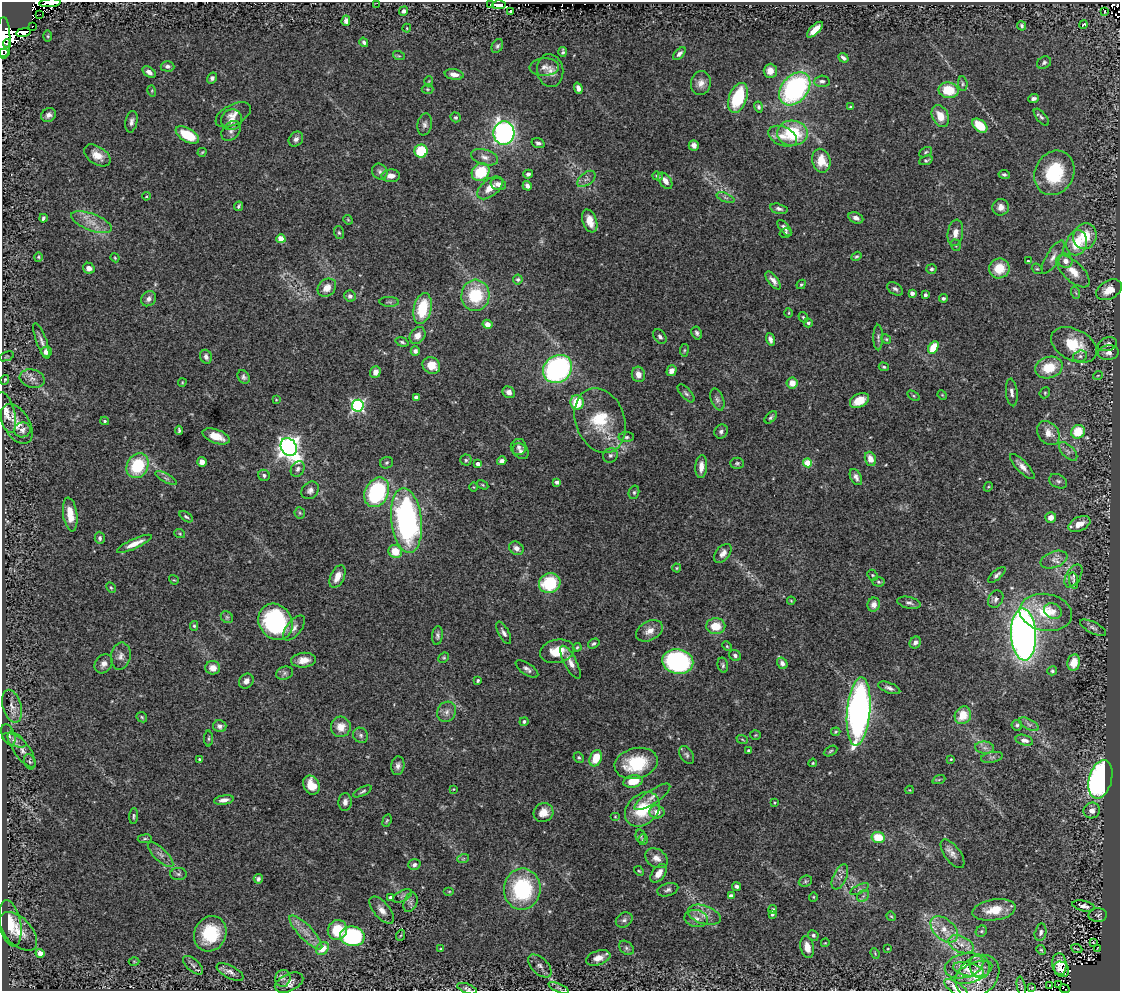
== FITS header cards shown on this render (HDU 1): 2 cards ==
NAXIS1  =                 1118
NAXIS2  =                  989

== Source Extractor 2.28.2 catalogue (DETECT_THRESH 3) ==
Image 1118 x 989 px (HDU 1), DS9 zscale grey, 1 PNG px = 1 image px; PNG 1122 x 993 px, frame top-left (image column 1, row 989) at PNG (2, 2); each listed source drawn as its Kron ellipse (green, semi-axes under 4 px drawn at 4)
Background 0.876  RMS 0.029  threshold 0.0879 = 3 sigma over >= 5 px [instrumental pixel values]
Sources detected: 411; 5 with non-positive FLUX_AUTO (blend fragments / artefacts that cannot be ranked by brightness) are neither listed nor drawn; the other 406 listed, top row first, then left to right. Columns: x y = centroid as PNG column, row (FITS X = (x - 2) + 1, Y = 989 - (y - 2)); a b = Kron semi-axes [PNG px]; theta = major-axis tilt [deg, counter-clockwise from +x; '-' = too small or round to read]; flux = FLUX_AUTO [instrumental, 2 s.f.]
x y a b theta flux
50 3 11 3 5 4800
377 3 2 2 - 33
490 4 2 2 - 41
499 5 7 3 3 1700
404 11 5 4 - 4.9
511 11 3 3 - 5.2
1105 12 3 2 - 1.6
40 14 2 2 - 26
346 21 5 4 - 7.6
1083 24 4 3 - 4.8
32 26 2 2 - 43
1022 26 5 3 - 3.3
407 28 4 4 - 2
815 30 10 4 44 21
23 32 7 4 9 93
48 36 5 3 - 2.2
4 38 21 6 -89 2800
364 42 5 4 - 4
7 43 4 2 - 340
497 46 7 5 63 4.3
563 52 5 3 - 3.7
4 53 5 2 - 430
679 54 8 4 46 6.6
399 56 6 3 -18 2.5
843 58 5 3 - 5.5
1044 63 7 6 - 4.6
167 66 7 5 -1 5.4
544 67 15 9 4 11
550 70 16 13 -82 18
770 71 7 6 - 17
149 72 7 4 -36 8.6
454 74 9 5 -9 13
212 78 6 5 - 5.5
429 81 5 3 - 1.6
822 81 8 5 3 5.1
701 83 12 10 80 14
963 84 7 5 -86 3.7
578 88 6 4 -71 8.7
427 89 6 5 - 2.6
795 89 18 13 50 370
948 90 10 7 -11 59
152 91 5 3 - 2.2
738 98 16 8 70 120
1033 99 5 4 - 6.3
758 107 5 4 - 3.9
851 107 4 3 - 3.1
48 115 8 6 37 8.8
233 115 19 10 27 20
940 116 11 8 -64 27
456 117 5 4 - 3.8
1041 117 10 4 -49 5
231 120 11 10 - 16
131 122 11 6 79 8.4
425 124 11 7 80 7.9
980 126 9 5 -41 54
231 131 11 8 49 9.4
504 133 12 10 85 540
792 133 15 12 -3 110
187 135 13 6 -30 69
782 136 15 9 -23 23
296 139 8 6 51 7.5
538 143 7 4 -17 5.6
694 145 5 5 - 8.3
421 151 6 6 - 69
202 152 4 3 - 2
926 152 7 4 28 3.3
97 155 15 9 -34 24
484 157 14 7 -17 13
926 160 7 4 21 4
821 161 12 9 -76 37
380 171 8 7 - 6.5
481 172 9 8 - 81
1054 173 23 19 64 120
528 174 5 4 - 5.2
1004 174 5 4 - 3.8
391 176 9 6 1 14
657 176 5 3 - 3.2
586 179 10 6 39 8.1
665 181 9 5 -55 13
498 184 8 5 -15 12
527 186 5 3 - 7.5
490 188 15 8 38 26
146 196 4 3 - 1.9
725 198 9 3 -21 3.9
238 206 5 3 - 3.3
1001 207 8 8 - 13
779 209 9 5 -14 5.9
43 218 4 3 - 4.1
856 218 8 5 -24 8.8
348 220 5 4 - 2
590 221 12 7 -70 24
91 222 21 8 -21 26
784 228 9 4 -50 7.8
339 233 6 5 - 3.5
785 233 6 4 17 3.6
955 233 13 7 80 17
1085 236 13 11 73 54
281 239 4 4 - 46
1077 243 13 10 73 58
956 245 6 4 -70 2.9
856 256 5 3 - 2.6
38 257 4 4 - 2.5
1053 257 19 6 59 14
115 258 4 4 - 2
1028 261 3 3 - 2.2
1065 261 7 7 - 14
89 268 6 5 - 10
999 268 10 10 - 46
931 269 5 5 - 3.9
1037 269 6 5 - 2.8
1073 271 21 9 -44 32
518 279 5 5 - 3.7
773 280 11 5 -52 10
801 284 5 3 - 2.7
327 288 10 8 42 20
895 289 9 5 -36 5.5
1109 290 14 9 29 35
912 293 4 4 - 10
1076 293 6 4 -71 2.9
475 295 15 14 - 95
925 295 4 3 - 4.4
350 296 6 5 - 6.8
943 298 4 4 - 3.9
148 299 8 7 - 9.2
389 302 10 5 -2 4.4
422 308 16 8 78 78
789 313 5 3 - 1.8
803 317 6 4 -55 3
808 323 4 4 - 5.1
487 324 5 4 - 16
697 333 7 5 -63 5.3
417 335 9 7 52 15
660 337 8 5 -53 6
878 337 13 5 -90 5.7
770 339 6 4 -73 7.9
886 339 5 4 - 2.7
41 341 19 5 -70 10
402 342 7 4 -16 3.8
1107 344 10 6 19 9.3
1074 345 24 15 -27 69
933 347 6 4 58 45
684 350 6 3 82 2.2
415 351 4 4 - 7
46 352 5 5 - 10
1108 353 10 7 6 13
6 356 8 2 21 1.7
1080 356 7 5 15 4.7
206 357 7 5 -70 8.3
431 365 9 8 - 31
884 367 5 4 - 3.2
1049 368 14 10 17 55
557 369 15 13 38 380
671 371 5 4 - 13
375 372 6 5 - 12
638 374 8 6 -74 16
1098 375 5 3 - 1.6
244 377 7 5 -57 5.1
32 379 13 9 -15 13
5 380 5 2 - 2.3
182 382 4 4 - 1.8
792 383 5 5 - 20
509 392 6 5 - 8.4
1012 392 14 5 -84 8.3
686 393 11 5 -48 5.6
1045 393 6 5 - 2.5
942 395 5 4 - 1.8
914 396 7 4 -32 3.2
416 397 4 3 - 6
276 400 3 3 - 1.6
717 400 11 6 -70 7
859 401 10 6 28 32
577 402 7 6 - 56
358 406 6 6 - 350
6 412 21 8 -74 22
771 417 7 4 45 4.2
600 420 33 24 -69 110
105 421 4 3 - 3
17 424 22 13 -58 25
22 430 8 7 - 7.8
179 430 4 3 - 3.5
721 431 7 6 - 6.3
1078 432 7 6 - 59
1048 433 13 10 -53 22
216 436 14 7 -20 30
626 437 7 5 0 4.5
289 447 9 7 -59 1500
519 447 8 8 - 8.6
521 451 9 6 -41 7.3
1068 451 11 6 -45 8.1
610 455 8 7 - 6.1
870 459 7 5 -70 19
466 460 5 5 - 4
502 461 5 4 - 8.2
202 462 5 5 - 12
387 463 6 5 - 3.6
737 463 6 5 - 3.8
808 463 4 4 - 73
478 464 4 4 - 15
137 466 13 10 61 100
1022 466 16 5 -46 14
701 467 11 6 87 16
298 469 8 6 59 6.4
264 475 6 5 - 4.9
856 477 8 5 -62 8.2
166 478 12 4 -30 6.5
1058 481 9 6 -26 5.7
557 482 4 4 - 5.7
483 485 6 4 -32 2.4
474 487 4 3 - 1.5
988 487 5 4 - 2.1
310 490 9 7 47 8.7
377 492 15 11 64 200
634 492 7 5 75 4
300 513 6 5 - 3.1
70 514 17 7 -82 30
186 517 7 4 -35 3.6
1051 517 5 5 - 12
406 520 32 15 -83 490
1079 524 12 7 25 23
180 534 5 3 - 2.1
100 538 6 5 - 4.6
134 544 19 5 24 21
516 548 8 6 -36 11
395 551 7 6 - 34
723 553 11 7 51 13
1054 560 14 8 20 14
677 568 4 4 - 2.1
873 575 6 5 - 2.9
997 575 11 4 42 5.6
1073 576 13 7 59 10
337 577 12 6 65 21
174 580 5 4 - 2.1
1073 580 8 4 -79 5.2
878 582 6 5 - 3.4
550 583 11 10 - 110
111 588 5 4 - 2.5
996 599 9 7 60 6.6
791 601 4 4 - 1.8
909 603 12 6 -12 6.4
874 605 7 6 - 14
1053 611 9 7 -28 11
1046 612 26 18 -9 67
227 617 6 5 - 3.7
275 622 19 16 -56 240
194 626 5 4 - 2.8
716 626 9 8 - 36
294 628 15 7 50 11
1093 628 14 5 -27 6.7
649 631 14 9 28 19
504 633 12 5 -61 8.3
1024 635 26 12 -87 1500
437 636 9 5 84 5.3
915 642 6 5 - 7.2
594 643 6 4 33 4.1
727 646 5 4 - 2.3
577 647 4 3 - 2.5
557 651 17 11 11 40
735 655 6 5 - 4.7
121 656 14 9 80 12
444 658 5 4 - 2.6
303 660 12 7 5 19
678 661 15 12 -10 250
570 662 18 6 -62 16
1074 662 8 6 80 29
782 663 6 5 - 7.4
104 664 10 8 52 12
723 665 8 5 -77 4.1
213 668 7 6 - 15
527 669 13 5 -34 7.3
1052 671 5 4 - 3.1
285 673 8 6 17 5.5
478 680 4 3 - 2.9
246 681 8 6 47 11
889 688 12 5 -21 7.4
12 706 17 9 -74 16
859 711 34 11 85 880
446 712 10 9 - 11
963 715 9 8 - 35
142 717 6 4 -46 3.1
524 721 4 4 - 3.8
1029 724 11 5 -28 6.4
1017 725 5 5 - 3.4
220 726 7 6 - 6.3
341 727 10 10 - 25
836 732 5 3 - 2.3
8 735 11 6 -68 7.8
361 735 8 7 - 6.3
755 735 5 4 - 2.2
209 739 8 4 90 3.2
742 739 6 3 -20 2.3
14 740 13 5 -22 7.8
1024 740 9 5 -15 9.6
985 748 9 6 -6 8.7
22 750 21 8 -54 16
748 751 3 3 - 2.7
831 751 7 4 28 3.2
687 755 10 6 -58 5.1
992 757 11 5 11 5.9
579 758 5 5 - 3.2
596 758 8 6 68 41
200 759 3 3 - 4.7
951 759 4 3 - 1.8
30 762 8 5 -70 4.1
636 763 22 15 14 94
813 763 4 3 - 2
398 766 9 6 83 8.5
939 779 7 4 20 2.6
1100 779 20 11 75 680
633 781 10 6 11 36
311 785 10 7 -64 32
453 789 4 3 - 1.6
910 790 4 3 - 1.8
363 791 10 3 26 3.8
652 797 21 6 34 14
224 800 10 4 9 10
345 802 9 6 87 9.9
774 802 3 3 - 1.9
642 809 19 15 43 78
1092 810 8 7 - 9.1
543 812 10 9 - 20
657 812 7 6 - 13
134 816 8 4 86 3.6
615 817 5 3 - 1.8
387 821 6 4 68 2.7
641 836 7 5 -75 3.5
878 837 7 5 -10 48
145 839 7 3 8 2.9
643 839 5 4 - 2.8
953 854 17 8 -53 13
161 855 16 6 -44 12
656 858 12 9 -32 15
463 859 6 3 19 2.4
414 865 6 5 - 5.3
639 871 5 3 - 2.2
659 873 11 6 53 17
178 874 8 6 -1 4.7
840 877 13 6 65 10
258 879 4 4 - 5.2
805 881 7 5 22 3.4
736 886 5 4 - 4.3
522 889 20 18 86 190
860 889 10 4 26 4.9
668 890 11 6 17 6.1
449 891 5 3 - 2
402 896 10 5 27 6
731 896 4 4 - 8.4
863 896 7 5 45 4.9
391 897 4 3 - 7.3
813 897 5 4 - 2
410 902 10 6 69 6.4
1084 906 11 5 -12 8.2
382 910 16 8 -50 14
773 910 5 4 - 3.6
994 910 22 10 9 42
772 914 4 3 - 2.6
704 915 17 9 -18 20
1098 915 9 6 1 5.7
891 916 5 4 - 2.1
696 919 12 8 -10 13
624 920 9 7 35 6.3
10 923 23 10 -79 37
944 929 16 10 -43 25
337 930 10 9 - 63
18 931 23 13 -46 33
981 931 6 5 - 2.7
306 932 22 7 -46 23
1041 932 9 5 78 7.3
210 934 18 16 61 92
401 935 6 3 69 2.7
813 935 5 5 - 4.1
352 936 12 10 -8 240
1093 942 3 2 - 1.3
825 943 4 3 - 1.6
961 944 13 8 -23 17
807 947 11 6 -77 19
322 948 7 5 43 29
626 948 8 6 -42 5.5
1098 948 3 2 - 1.3
441 949 4 3 - 2.5
888 949 3 2 - 1.4
1077 949 6 2 -23 2
1041 950 5 4 - 2.5
40 953 4 4 - 22
875 953 5 3 - 2.1
598 958 12 7 18 19
134 961 5 3 - 1.6
1059 964 11 7 -85 21
193 965 12 6 -42 7.1
540 966 14 8 -44 9.4
964 966 20 12 15 21
980 966 12 10 -74 14
969 969 15 7 -13 12
1061 969 8 7 - 15
230 972 15 6 -28 10
973 972 20 9 24 19
977 976 24 18 42 42
283 978 8 7 - 7.6
289 983 15 8 25 11
1050 985 3 2 - 1.2
1059 985 3 2 - 0.89
1021 987 10 3 -79 2.5
1032 987 3 2 - 1.2
559 988 11 4 -25 4.1
956 988 14 6 -34 11
467 989 10 4 -21 4.6
1064 989 5 2 - 12
At the frame edge (FLAGS 8, measured only in part): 7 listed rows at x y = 50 3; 377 3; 4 38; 4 53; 956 988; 467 989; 1064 989
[5 non-positive-flux detections neither listed nor drawn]